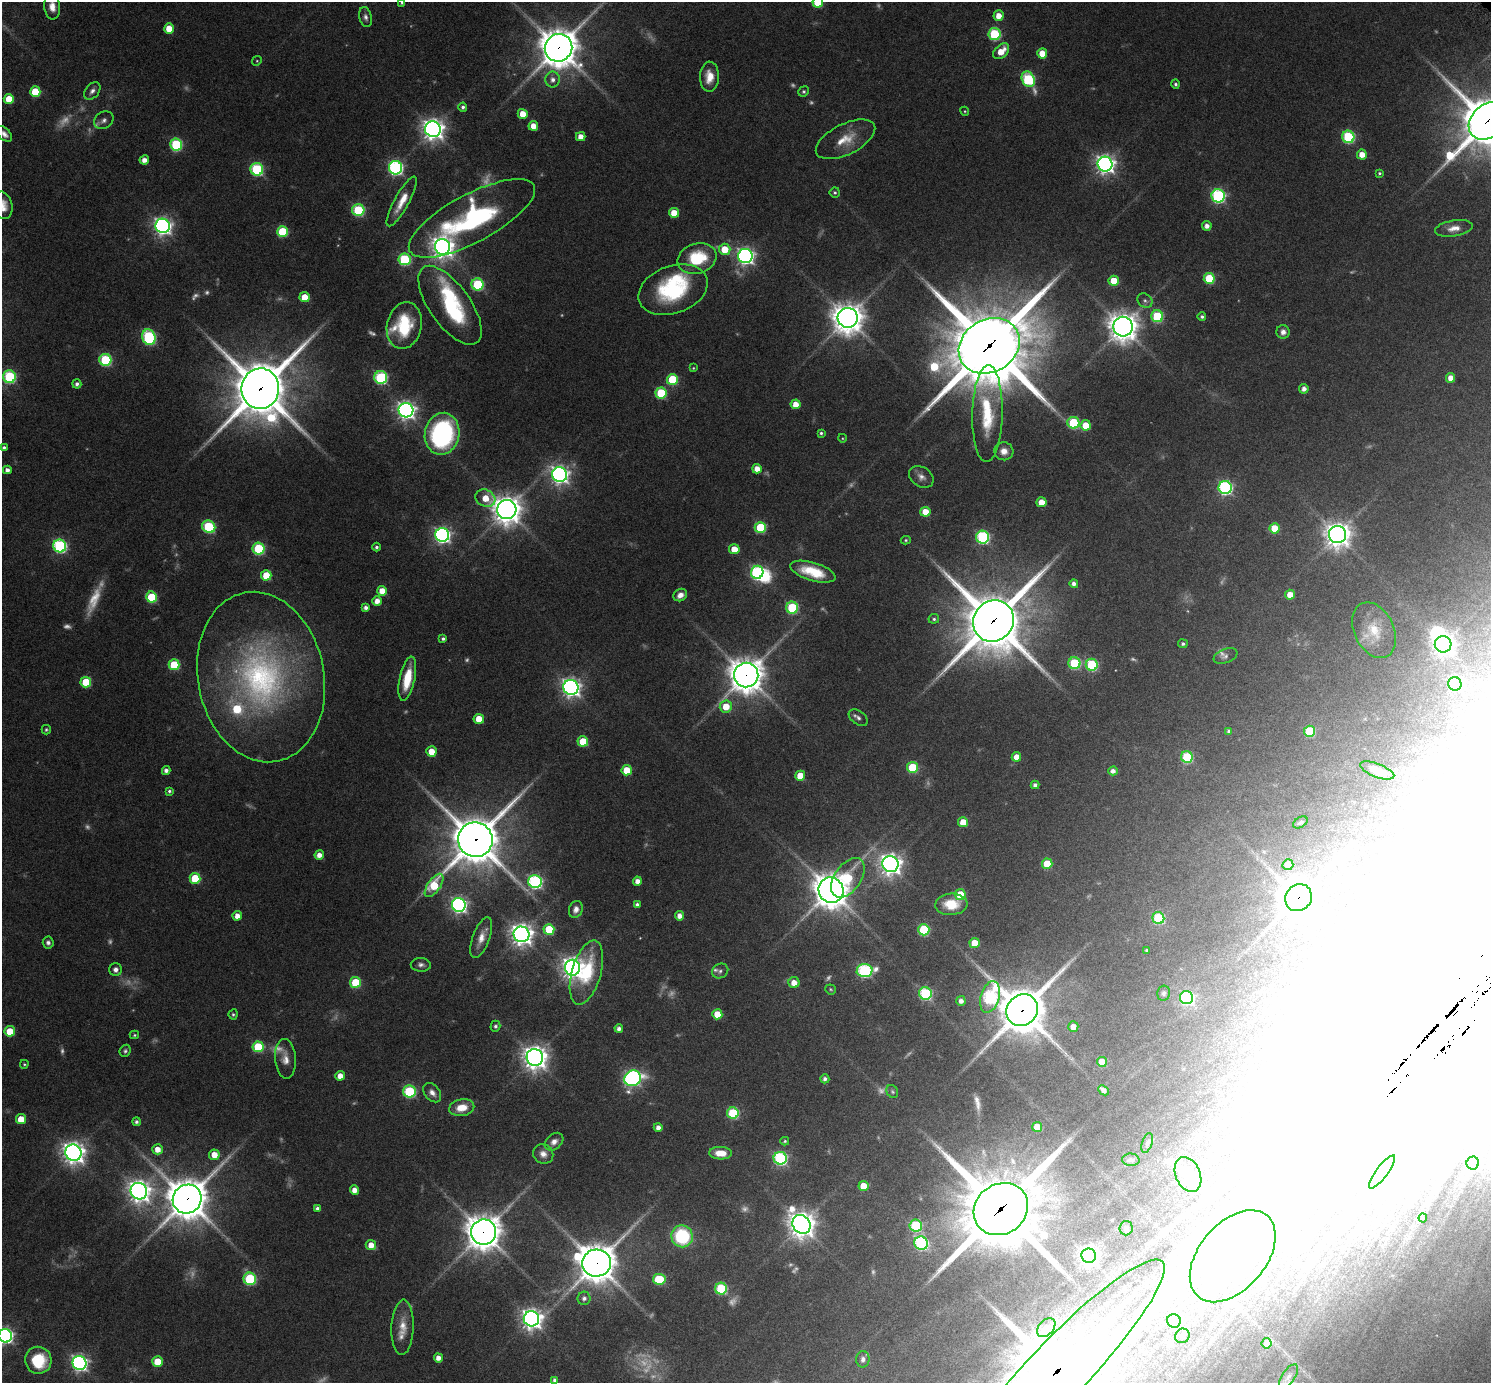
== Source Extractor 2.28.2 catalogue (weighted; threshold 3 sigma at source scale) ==
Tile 7 of 4 x 4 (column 3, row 2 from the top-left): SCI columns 3028-4516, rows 3091-4471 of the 6038 x 6038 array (HDU 1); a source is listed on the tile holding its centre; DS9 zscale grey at full resolution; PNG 1493 x 1385 px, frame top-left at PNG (2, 2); each listed source drawn as its Kron ellipse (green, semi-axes under 4 px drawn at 4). Shown black and unused: <1% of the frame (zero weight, under 6 of 12 exposures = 2% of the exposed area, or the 3 px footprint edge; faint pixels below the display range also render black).
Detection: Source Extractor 2.28.2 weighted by HDU 2 'WHT'; one run over the whole footprint, this tile lists its part. Background 0.0763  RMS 0.0032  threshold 0.013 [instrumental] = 3 sigma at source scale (4.09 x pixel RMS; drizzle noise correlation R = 1.36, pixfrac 0.8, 0.05/0.05 arcsec/px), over >= 5 px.
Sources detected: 358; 49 too faint to see at this stretch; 28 inside a brighter object's white glare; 1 long thin detection or spike segment (spike, bleed or trail) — neither listed nor drawn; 8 inside a brighter listed object's ellipse — not listed separately; the other 272 listed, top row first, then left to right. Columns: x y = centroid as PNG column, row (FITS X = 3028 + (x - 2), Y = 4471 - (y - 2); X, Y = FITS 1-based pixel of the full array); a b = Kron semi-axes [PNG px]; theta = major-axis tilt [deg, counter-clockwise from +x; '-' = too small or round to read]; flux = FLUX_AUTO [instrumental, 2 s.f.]
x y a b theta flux
818 2 5 5 - 11
402 3 4 4 - 0.5
52 7 13 8 -84 3
999 16 5 5 - 3.3
366 17 10 6 -78 1.1
169 28 5 5 - 6
995 34 6 6 - 27
558 48 14 13 - 750
1001 51 9 6 44 4.7
1042 53 5 5 - 5.1
257 61 5 4 - 0.33
709 77 15 9 89 4.3
1028 79 8 6 -62 37
553 80 8 7 - 1.6
1176 84 4 4 - 0.64
92 91 10 6 49 1.3
804 91 5 5 - 0.55
35 92 5 5 - 11
9 99 5 5 - 7.4
463 107 4 4 - 0.81
965 111 5 4 - 0.34
523 114 5 5 - 4.4
104 120 10 8 34 1.4
1487 121 21 16 45 1600
533 126 5 5 - 3.5
433 129 8 8 - 230
4 134 9 6 -43 1.5
581 137 5 4 - 2.7
1348 137 6 6 - 32
846 139 32 15 27 7.5
176 145 6 6 - 30
1362 155 5 5 - 3.7
144 160 4 4 - 2.2
1105 164 7 7 - 170
395 168 7 6 - 71
257 169 6 6 - 34
1379 173 4 3 - 0.43
835 192 5 5 - 0.54
1218 196 6 6 - 54
402 201 28 7 61 5
3 205 14 9 -76 3.5
358 210 6 6 - 28
674 213 5 5 - 5
472 218 70 24 28 60
163 226 7 7 - 140
1207 226 5 4 - 1.8
1454 228 19 8 9 3
282 232 5 5 - 18
442 247 8 7 - 260
725 249 6 5 - 6.8
745 256 7 7 - 130
404 259 6 6 - 29
697 259 20 15 18 15
1209 278 5 5 - 14
1114 281 5 5 - 7.8
477 284 6 6 - 29
673 290 36 23 20 29
305 297 5 5 - 6.2
1145 301 8 6 -40 0.92
450 305 46 20 -54 28
1157 316 6 6 - 24
1202 317 4 4 - 0.68
848 318 10 10 - 540
404 325 23 17 78 17
1123 327 10 9 - 440
1283 332 7 6 - 1.7
149 337 8 6 -75 42
989 346 32 26 31 3600
105 360 6 6 - 30
693 368 4 4 - 0.31
9 377 6 6 - 36
381 377 6 6 - 38
1451 378 5 4 - 3
672 379 5 5 - 16
77 384 4 4 - 0.96
260 389 20 19 - 1900
1304 389 5 4 - 1.7
661 393 5 5 - 18
796 404 5 5 - 3.7
406 410 7 7 - 150
987 413 48 15 89 15
1073 423 6 6 - 22
1086 425 5 5 - 6.4
821 433 3 3 - 0.56
442 434 21 17 79 52
842 438 4 3 - 0.25
4 448 4 3 - 0.73
1004 451 9 9 - 2.3
757 469 5 4 - 3
7 470 4 4 - 1.5
559 475 8 7 - 150
921 477 13 9 -34 1.9
1225 487 6 6 - 63
485 498 10 8 -28 6.1
1041 502 5 4 - 4.1
507 510 10 9 - 440
925 512 5 5 - 5.5
209 527 7 6 - 28
760 527 5 5 - 18
1274 528 5 5 - 8.1
1338 534 8 8 - 320
442 535 7 7 - 100
983 537 6 6 - 47
906 540 5 4 - 0.41
60 546 6 6 - 52
376 547 4 4 - 0.7
259 549 6 6 - 27
734 549 5 5 - 5
757 572 6 6 - 52
813 572 23 9 -17 9.4
266 575 5 5 - 7.7
1074 584 4 4 - 1.3
382 591 5 5 - 4.2
680 595 7 6 - 2.2
1290 595 5 5 - 4
151 597 5 5 - 16
377 601 5 5 - 2.5
366 608 4 4 - 1.1
792 608 6 6 - 27
934 619 5 5 - 0.62
993 621 21 19 49 2300
1374 630 29 19 -64 9.2
443 639 4 4 - 0.74
1183 644 5 4 - 0.74
1443 644 8 8 - 220
1226 656 12 7 21 0.94
1074 663 6 6 - 25
174 665 5 5 - 15
1092 665 6 6 - 28
746 675 12 12 - 570
261 677 86 63 -79 90
407 679 22 7 78 9
86 682 5 5 - 12
1455 684 7 6 - 44
571 687 7 7 - 160
726 707 6 6 - 5.7
858 718 11 6 -35 1.1
479 719 5 5 - 5.1
46 730 5 4 - 0.47
1229 731 4 4 - 0.76
1309 731 5 5 - 16
583 741 5 5 - 9.7
431 751 5 5 - 4.8
1016 757 5 4 - 3.1
1187 757 6 5 - 22
912 767 5 5 - 18
166 770 4 4 - 1.3
627 770 5 5 - 7.6
1377 770 18 6 -21 3.8
1113 771 5 4 - 1.7
800 776 5 5 - 6
1035 785 4 4 - 1.2
169 791 4 3 - 0.57
963 822 5 5 - 6
1300 822 8 5 32 0.56
475 840 17 17 - 1300
319 855 5 4 - 2.4
890 864 8 8 - 220
1047 864 5 5 - 9
1288 865 5 5 - 3.7
195 878 5 5 - 14
848 878 22 13 55 14
637 881 4 4 - 2.2
535 882 7 6 - 63
434 885 13 6 55 12
831 890 13 12 - 580
960 895 5 5 - 9.9
1298 898 14 12 49 900
637 904 4 4 - 0.87
951 904 16 11 4 8.3
459 905 7 6 - 100
576 909 9 6 68 1.7
237 916 5 4 - 2.6
680 916 4 4 - 2.3
1158 918 6 6 - 24
549 929 5 5 - 13
924 930 6 5 - 24
521 934 8 7 - 250
481 938 21 8 70 3.4
48 943 6 5 - 0.9
974 943 5 5 - 7
1147 950 3 3 - 0.49
421 965 10 7 -3 1.2
572 968 8 7 - 240
116 970 6 6 - 1.4
864 970 8 6 4 52
720 971 8 7 - 0.9
586 973 33 14 74 18
355 982 5 5 - 16
794 983 5 5 - 3.3
831 989 5 5 - 0.4
925 993 6 6 - 37
1164 993 7 6 - 0.83
990 997 16 9 73 48
1187 998 6 6 - 60
961 1001 5 4 - 1.6
1022 1010 17 15 45 1300
233 1014 5 4 - 0.53
717 1014 5 5 - 6.1
495 1026 5 5 - 0.77
1073 1027 5 5 - 2.9
619 1029 4 4 - 1.4
10 1031 5 5 - 7.1
134 1035 4 3 - 0.39
258 1047 5 5 - 16
125 1051 6 5 - 0.65
535 1057 8 8 - 320
285 1059 20 10 -86 3.1
1102 1062 5 5 - 6.9
24 1064 4 4 - 0.37
340 1076 5 4 - 3.2
633 1078 8 7 - 88
825 1079 4 4 - 1.1
1103 1090 6 4 -43 1.3
409 1091 6 6 - 32
892 1091 7 5 -58 0.57
432 1093 11 7 -50 1.8
462 1108 12 8 11 5.1
733 1113 6 5 - 25
21 1119 5 5 - 6.3
136 1122 4 4 - 0.89
658 1127 4 4 - 1.7
1037 1127 5 5 - 6.5
785 1141 4 3 - 0.39
554 1142 10 7 41 1.9
1147 1143 10 5 72 0.7
158 1149 5 5 - 3.2
73 1153 8 8 - 250
721 1153 11 6 -2 4.4
543 1154 10 9 - 2.2
214 1155 5 5 - 4.1
780 1158 6 6 - 56
1131 1160 9 6 -4 0.87
1473 1163 6 6 - 37
1382 1172 20 5 53 1.9
1188 1175 18 12 -67 3.5
863 1186 5 5 - 7.2
354 1190 4 4 - 2.6
139 1191 8 8 - 250
187 1199 15 14 - 970
317 1208 4 3 - 0.8
1001 1209 28 25 36 3800
1423 1218 4 4 - 0.26
801 1224 10 8 -53 380
916 1225 6 6 - 25
1126 1228 7 6 - 0.83
483 1232 13 12 - 610
682 1236 11 10 - 23
921 1243 7 6 - 49
371 1245 5 5 - 3.4
1089 1256 7 7 - 190
1233 1256 53 33 50 430
596 1263 14 13 - 830
250 1279 6 6 - 30
659 1279 6 5 - 16
721 1289 6 6 - 28
584 1298 7 6 - 1.2
531 1319 8 7 - 210
1174 1321 7 6 - 6.9
403 1327 28 11 88 4.9
1046 1328 11 7 46 2.6
5 1336 7 6 - 96
1182 1336 7 7 - 1.2
1267 1343 5 5 - 2.7
438 1358 4 4 - 2.1
863 1359 8 6 88 1.1
38 1360 13 13 - 13
157 1362 5 5 - 7.3
79 1363 7 7 - 110
1057 1371 152 29 46 3300
1288 1376 14 6 56 1.4
555 1380 4 4 - 0.99
Overlapping masked pixels (flux is a lower limit): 15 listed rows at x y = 558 48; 1487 121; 989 346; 260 389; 993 621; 746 675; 475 840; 831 890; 1298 898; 1022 1010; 187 1199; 1001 1209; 483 1232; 596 1263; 1057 1371
Isophote crosses this tile's border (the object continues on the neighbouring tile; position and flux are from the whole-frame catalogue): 8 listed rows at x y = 818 2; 402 3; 52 7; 1487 121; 4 134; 3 205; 5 1336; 1057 1371